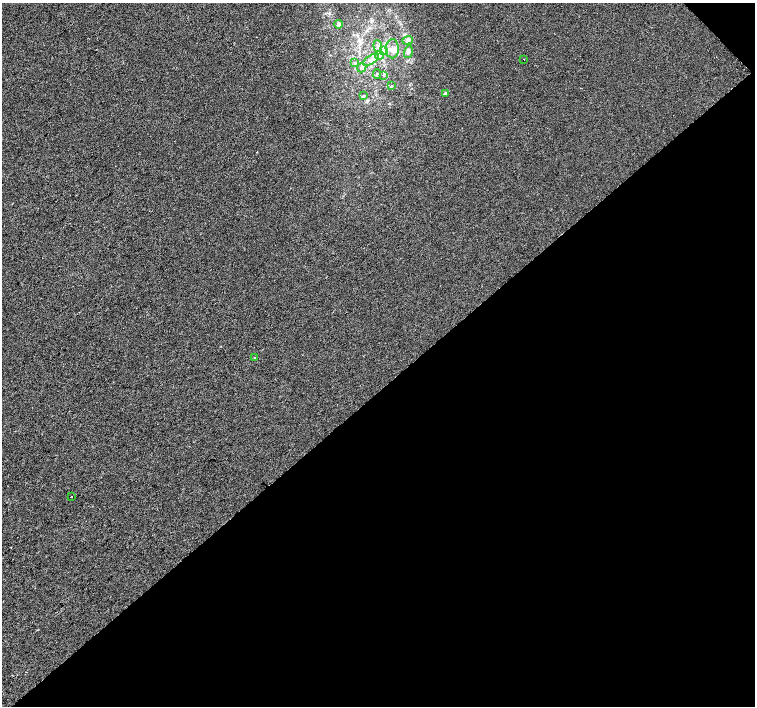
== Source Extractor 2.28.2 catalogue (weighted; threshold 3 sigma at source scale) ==
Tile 12 of 4 x 4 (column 4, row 3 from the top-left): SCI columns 4521-6025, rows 1625-3032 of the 6025 x 6000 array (HDU 1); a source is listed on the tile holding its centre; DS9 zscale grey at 2 x 2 block average (1 PNG px = mean of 2 x 2 image px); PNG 757 x 708 px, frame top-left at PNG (2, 3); each listed source drawn as its Kron ellipse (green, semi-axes under 4 px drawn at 4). Shown black and unused: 45% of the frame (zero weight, under 2 of 3 exposures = <1% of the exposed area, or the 3 px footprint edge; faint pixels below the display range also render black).
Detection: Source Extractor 2.28.2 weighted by HDU 2 'WHT'; one run over the whole footprint, this tile lists its part. Background 1.90e-04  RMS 0.0056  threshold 0.0252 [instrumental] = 3 sigma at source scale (4.5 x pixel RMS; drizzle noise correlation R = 1.50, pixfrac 1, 0.0396/0.0396 arcsec/px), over >= 5 px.
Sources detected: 19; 1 cosmic-ray / hot-pixel residue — neither listed nor drawn; the other 18 listed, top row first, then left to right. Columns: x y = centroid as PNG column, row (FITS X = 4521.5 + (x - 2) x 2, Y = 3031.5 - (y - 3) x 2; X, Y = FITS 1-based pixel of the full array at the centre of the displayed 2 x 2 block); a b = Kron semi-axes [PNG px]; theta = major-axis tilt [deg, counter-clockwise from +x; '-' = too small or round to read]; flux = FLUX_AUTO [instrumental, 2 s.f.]
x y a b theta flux
338 24 4 4 - 3.8
407 40 5 4 - 5.3
378 46 6 2 -85 1.3
392 49 9 6 89 7.7
383 50 4 3 - 2.1
408 52 6 3 77 4.1
380 55 4 3 - 1.9
524 59 2 2 - 0.83
371 60 9 4 33 5.2
355 63 3 2 - 1
362 68 5 3 - 3
377 74 5 2 - 1.1
383 75 3 2 - 0.94
391 86 3 2 - 0.99
445 93 2 2 - 5.4
364 96 4 3 - 1.5
255 357 3 2 - 0.94
71 497 2 2 - 1.9
Diffuse or blended objects may show on this block-average render without a row.